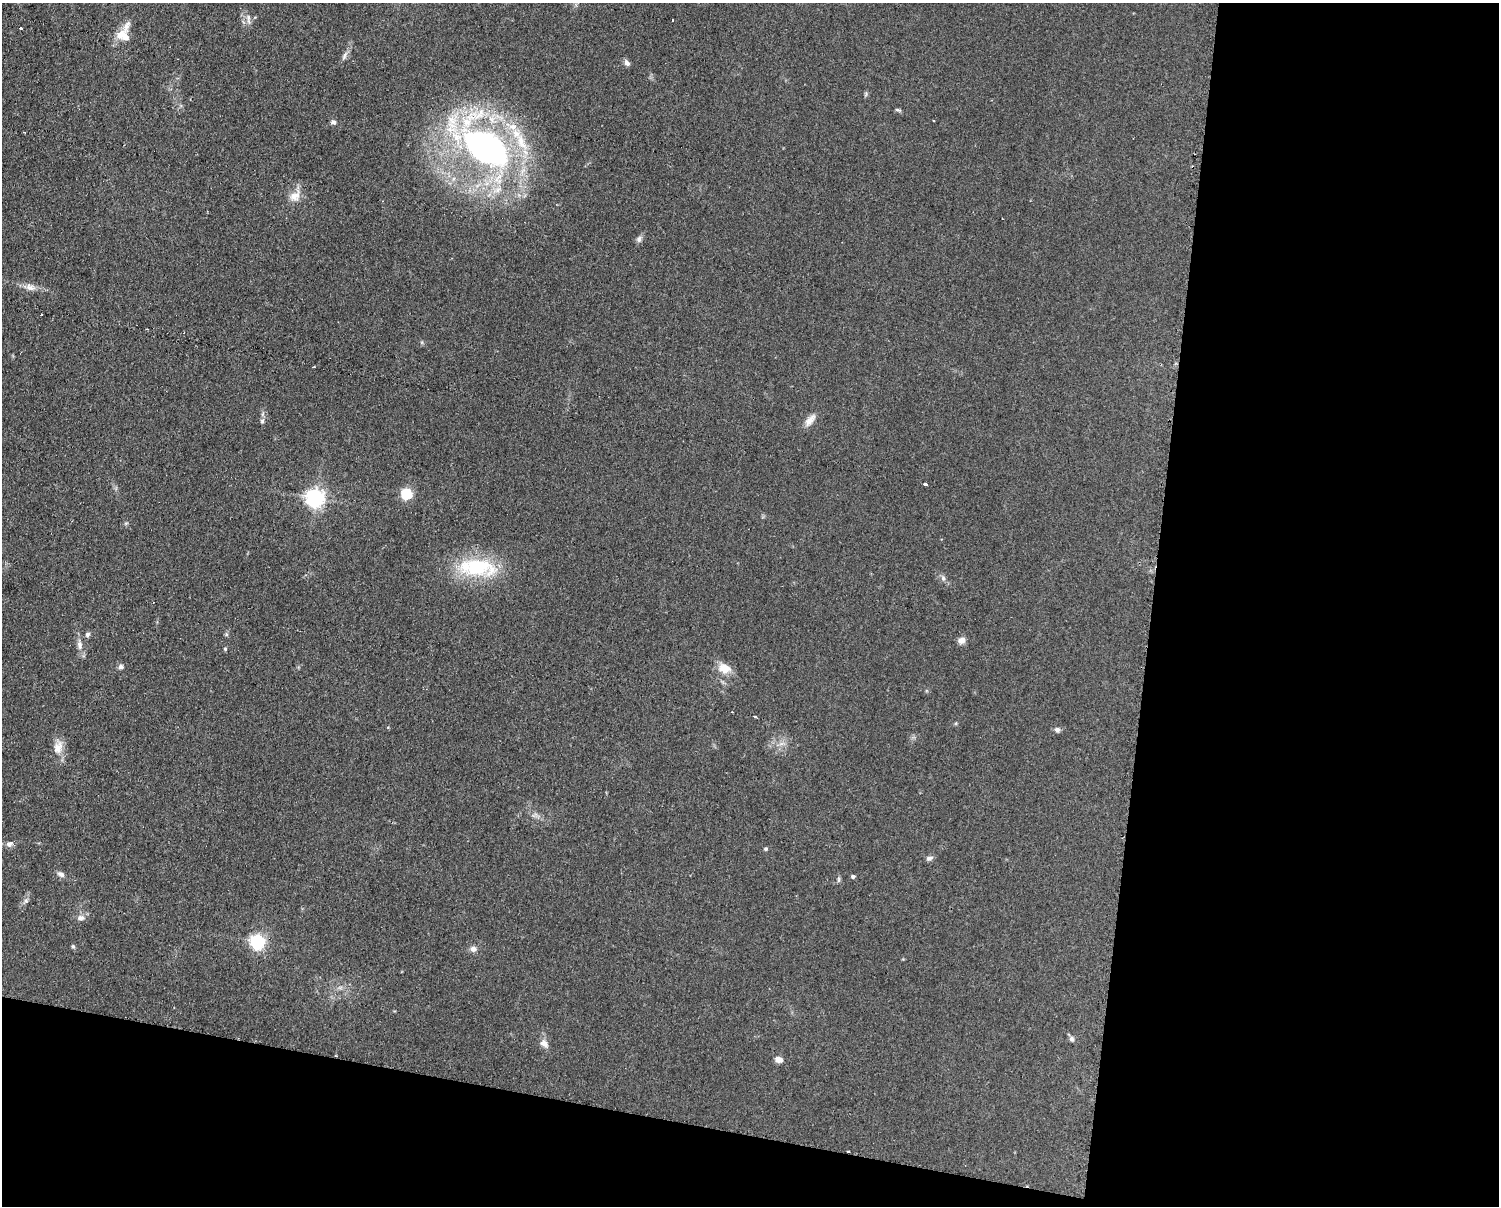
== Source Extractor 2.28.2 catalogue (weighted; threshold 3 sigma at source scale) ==
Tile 12 of 3 x 4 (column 3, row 4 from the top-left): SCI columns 3117-4613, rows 1-1204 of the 4863 x 4814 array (HDU 1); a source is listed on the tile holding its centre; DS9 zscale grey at full resolution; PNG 1501 x 1208 px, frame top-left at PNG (2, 3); no overlay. Shown black and unused: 30% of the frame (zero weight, under 2 of 3 exposures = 2% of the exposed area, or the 3 px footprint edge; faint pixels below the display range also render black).
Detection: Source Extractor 2.28.2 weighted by HDU 2 'WHT'; one run over the whole footprint, this tile lists its part. Background 0.098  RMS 0.011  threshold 0.0502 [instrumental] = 3 sigma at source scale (4.5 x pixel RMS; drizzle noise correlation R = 1.50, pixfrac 1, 0.05/0.05 arcsec/px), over >= 5 px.
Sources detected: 62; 1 inside a brighter object's white glare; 5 cosmic-ray / hot-pixel residue — not listed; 8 inside a brighter listed object's ellipse — not listed separately; the other 48 listed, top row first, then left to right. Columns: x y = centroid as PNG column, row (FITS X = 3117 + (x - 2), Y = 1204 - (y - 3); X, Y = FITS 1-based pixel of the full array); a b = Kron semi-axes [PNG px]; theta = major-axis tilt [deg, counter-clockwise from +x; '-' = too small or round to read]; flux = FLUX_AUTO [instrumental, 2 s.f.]
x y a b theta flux
248 17 12 4 -88 3.5
673 20 3 2 - 1.7
127 26 33 9 62 13
21 28 3 3 - 2.7
344 56 11 5 73 3.5
627 63 7 6 - 4.6
866 94 7 4 71 1.6
898 110 8 4 -14 1.8
333 122 7 6 - 2.8
513 127 13 8 -4 11
25 132 3 2 - 0.87
486 148 54 33 -43 380
295 196 17 12 37 12
639 239 9 6 71 3.4
30 287 13 7 -39 6.4
313 367 3 2 - 1.3
810 420 19 8 49 8.9
262 421 6 5 - 2.3
925 485 3 3 - 30
406 494 5 5 - 100
315 498 6 6 - 500
126 523 6 4 18 1.5
477 567 44 21 -4 83
943 578 8 5 -46 2.8
87 634 6 6 - 2.7
961 640 8 7 - 6.6
80 645 11 7 -80 5.7
225 649 5 4 - 1.5
121 667 7 6 - 3.2
724 668 16 12 -20 14
732 712 3 2 - 1.3
755 716 4 3 - 3.5
1057 730 8 6 -42 3.2
58 747 17 11 72 13
9 844 7 7 - 4.3
766 849 5 4 - 1.6
929 858 10 6 17 3.2
61 874 9 6 -28 4.5
853 876 4 4 - 2.3
839 880 9 4 90 2.1
26 901 6 6 - 2.6
81 918 10 7 3 5
257 942 6 6 - 290
73 946 5 4 - 1.7
473 949 8 8 - 4.8
1071 1039 7 6 - 3.1
544 1043 13 8 -41 6.2
779 1059 9 7 -15 6.1